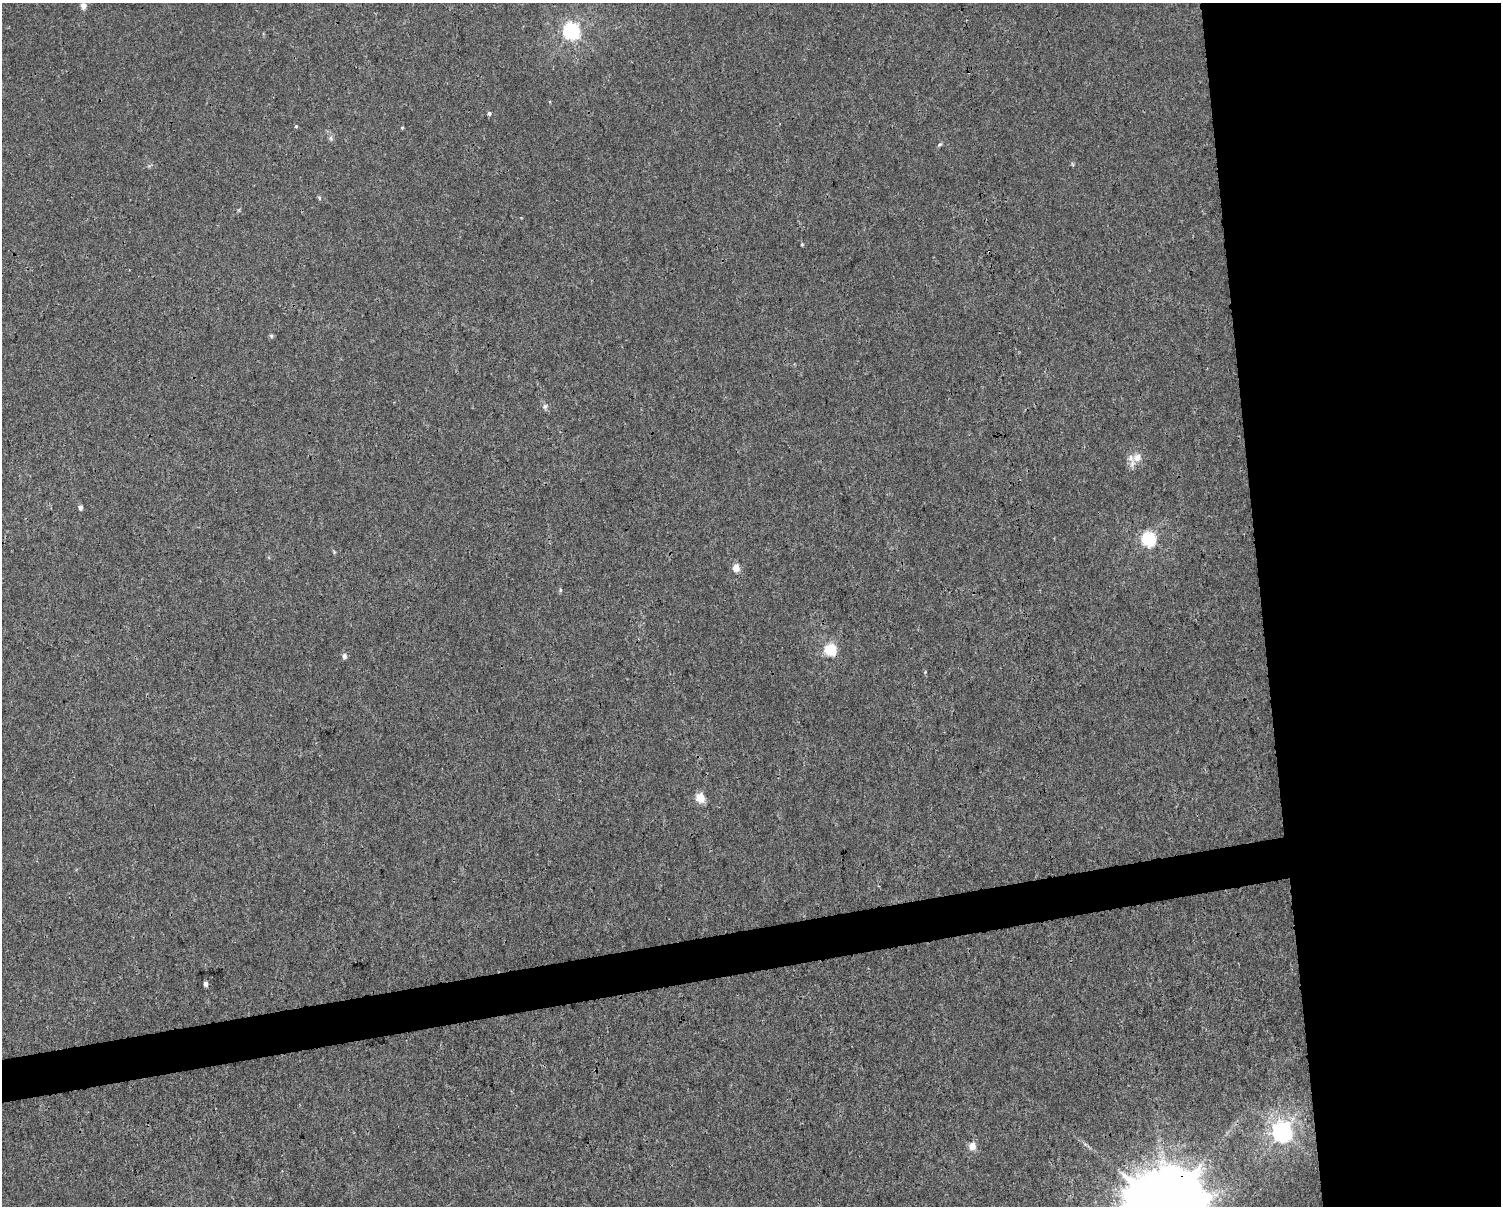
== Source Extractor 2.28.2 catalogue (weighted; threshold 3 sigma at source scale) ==
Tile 6 of 3 x 4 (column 3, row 2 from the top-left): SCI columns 3022-4520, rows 2411-3614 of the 4589 x 4819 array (HDU 1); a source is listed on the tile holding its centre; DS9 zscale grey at full resolution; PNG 1503 x 1208 px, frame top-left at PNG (2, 3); no overlay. Shown black and unused: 19% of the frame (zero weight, under 3 of 4 exposures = <1% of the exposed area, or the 3 px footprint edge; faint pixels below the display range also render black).
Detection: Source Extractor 2.28.2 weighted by HDU 2 'WHT'; one run over the whole footprint, this tile lists its part. Background 0.00145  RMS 0.002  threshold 0.00914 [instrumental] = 3 sigma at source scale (4.5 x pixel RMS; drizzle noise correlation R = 1.50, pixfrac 1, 0.0396/0.0396 arcsec/px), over >= 5 px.
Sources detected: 24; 1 inside a brighter listed object's ellipse — not listed separately; the other 23 listed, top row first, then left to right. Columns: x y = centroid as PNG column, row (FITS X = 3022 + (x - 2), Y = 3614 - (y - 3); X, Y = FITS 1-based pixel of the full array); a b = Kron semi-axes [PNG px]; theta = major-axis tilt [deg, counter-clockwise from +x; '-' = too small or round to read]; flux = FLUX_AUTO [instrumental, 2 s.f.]
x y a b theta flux
83 6 8 7 - 1
571 31 6 6 - 67
489 113 5 5 - 0.38
296 126 4 4 - 0.21
402 127 5 3 - 0.18
331 138 8 5 -70 0.49
940 144 7 4 30 0.31
319 198 5 3 - 0.25
802 244 4 3 - 0.21
271 336 5 5 - 0.34
545 406 7 7 - 0.6
1137 457 15 11 28 2
80 507 5 4 - 0.82
1148 539 6 6 - 37
736 568 5 4 - 3.9
560 590 5 3 - 0.25
830 650 6 6 - 15
344 656 7 6 - 0.57
925 672 4 4 - 0.19
700 798 5 5 - 7.5
205 984 4 4 - 0.98
1282 1132 7 7 - 120
972 1146 5 4 - 3.4
Overlapping masked pixels (flux is a lower limit): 1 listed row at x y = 830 650